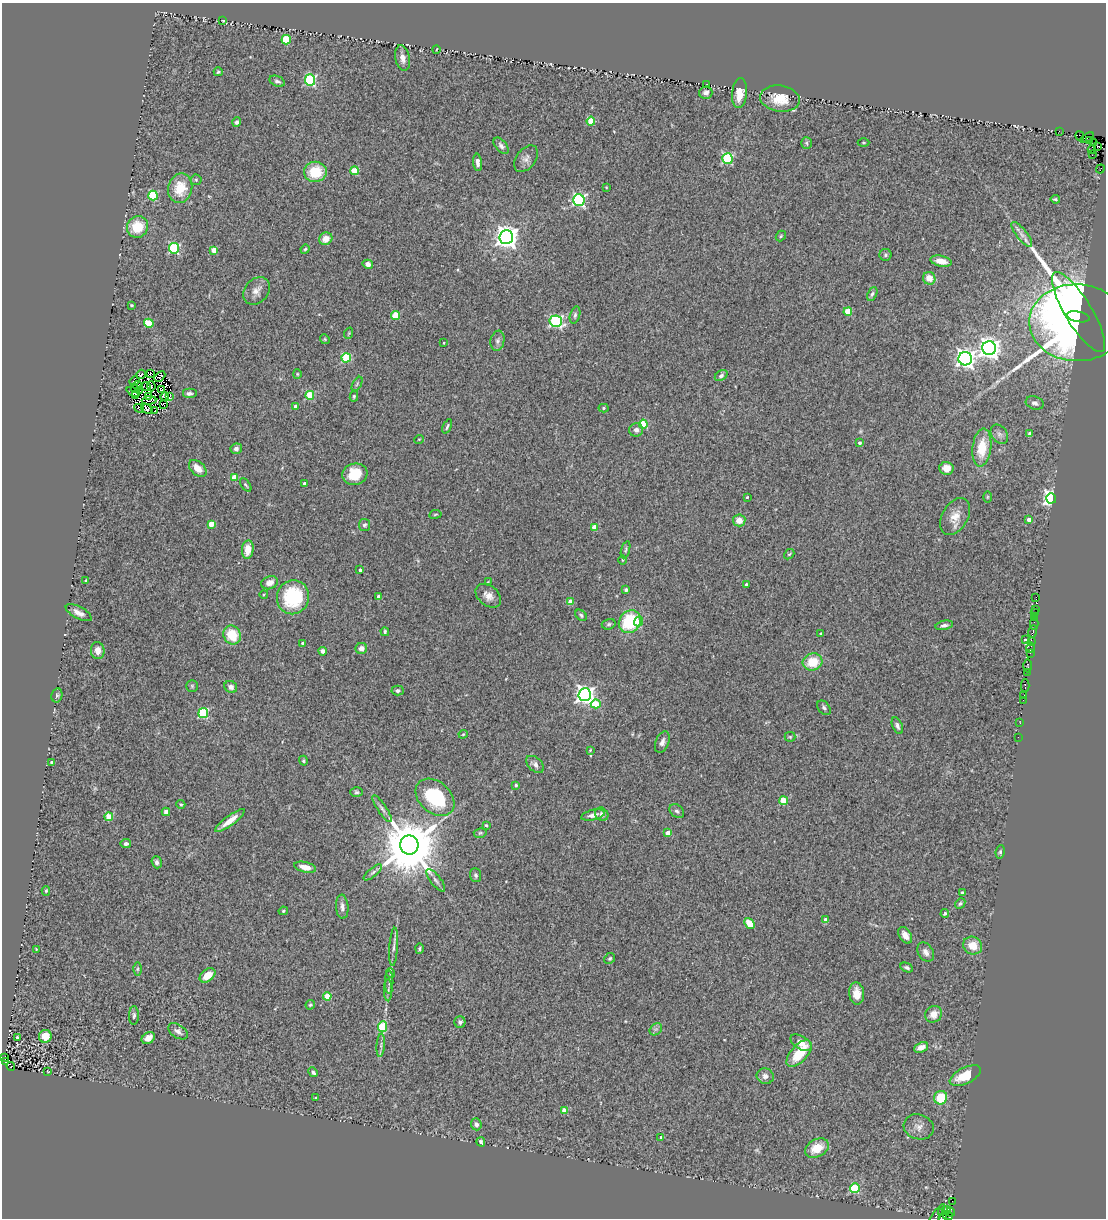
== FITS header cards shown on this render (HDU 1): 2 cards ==
NAXIS1  =                 1104
NAXIS2  =                 1216

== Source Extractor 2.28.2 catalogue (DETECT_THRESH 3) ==
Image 1104 x 1216 px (HDU 1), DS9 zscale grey, 1 PNG px = 1 image px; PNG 1108 x 1220 px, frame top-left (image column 1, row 1216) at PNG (2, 3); each listed source drawn as its Kron ellipse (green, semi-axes under 4 px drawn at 4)
Background 0.482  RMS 0.07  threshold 0.209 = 3 sigma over >= 5 px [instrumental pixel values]
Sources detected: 273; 8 with non-positive FLUX_AUTO (blend fragments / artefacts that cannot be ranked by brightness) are neither listed nor drawn; the other 265 listed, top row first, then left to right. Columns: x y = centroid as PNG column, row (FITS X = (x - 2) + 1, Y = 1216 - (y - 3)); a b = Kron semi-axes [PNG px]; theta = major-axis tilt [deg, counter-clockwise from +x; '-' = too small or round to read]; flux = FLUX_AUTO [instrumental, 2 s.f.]
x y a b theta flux
223 21 3 2 - 3.6
286 40 4 4 - 210
436 49 4 2 - 3.9
402 58 13 7 -79 30
218 72 4 4 - 6.5
310 80 5 5 - 520
277 81 8 5 -22 13
706 85 3 2 - 2.4
706 93 6 6 - 17
740 93 15 7 84 70
780 99 20 13 -8 93
591 121 4 4 - 120
237 122 5 4 - 13
1059 131 2 2 - 19
1080 136 5 2 - 29
1087 138 8 3 29 45
1090 141 3 3 - 69
863 142 6 3 0 4.6
1094 142 2 2 - 5.5
806 143 6 5 - 7.9
501 146 9 5 -50 15
1097 146 3 3 - 200
1092 150 4 2 - 230
1092 155 3 2 - 15
526 159 15 9 52 29
727 159 5 5 - 390
478 162 9 4 -85 20
1100 169 4 2 - 14
354 171 4 4 - 92
315 172 11 10 - 150
196 180 5 5 - 7.3
606 187 4 3 - 3.4
180 188 15 12 76 120
153 195 5 4 - 270
1055 199 4 3 - 7.1
579 200 6 5 - 740
137 227 11 10 - 120
1022 234 15 5 -52 24
781 236 6 4 49 6.8
506 237 7 7 - 4000
326 239 7 6 - 39
174 248 5 5 - 460
305 249 5 4 - 6.3
214 250 4 4 - 71
885 255 6 6 - 9.7
941 261 11 5 -12 44
368 264 5 4 - 26
929 278 6 6 - 51
256 291 15 11 49 37
872 294 7 4 66 10
131 305 3 3 - 6.6
848 312 4 4 - 110
1079 312 46 13 -59 3400
395 315 4 4 - 160
575 315 9 5 75 10
1078 317 11 5 -10 2000
556 321 6 6 - 720
149 323 5 4 - 150
1077 323 48 38 -1 4300
349 333 6 3 71 4.6
325 339 5 4 - 5.7
497 341 10 7 80 17
444 343 3 2 - 3.6
989 348 7 7 - 3300
346 358 4 4 - 240
965 359 7 6 - 2500
150 373 3 2 - 7.3
141 374 5 2 - 10
297 374 4 4 - 5.2
160 376 6 4 45 11
721 376 7 4 34 11
134 381 5 3 - 27
357 384 8 3 59 6
138 386 5 2 - 8.2
146 386 5 2 - 3
151 386 5 2 - 3.5
134 388 4 2 - 19
162 389 3 2 - 4.4
139 391 4 2 - 7.7
133 392 7 2 -25 5.3
189 393 7 5 0 14
310 395 4 4 - 200
135 396 4 2 - 1.3
148 396 4 2 - 4.8
170 396 4 2 - 11
354 396 5 4 - 6.9
165 397 4 2 - 7
149 400 7 3 5 9.7
1035 403 9 6 -18 17
163 404 4 3 - 8.3
296 406 4 3 - 23
139 408 5 3 - 9.1
604 408 5 4 - 8
147 409 6 3 -37 16
155 410 3 2 - 10
643 424 4 4 - 170
447 426 7 3 66 8.1
636 430 7 6 - 22
999 434 10 8 -53 21
1030 434 4 4 - 19
419 439 5 3 - 3.6
860 443 3 3 - 11
982 448 19 9 82 130
236 449 6 5 - 17
198 468 10 6 -43 45
946 468 7 6 - 49
355 474 12 10 15 120
234 477 4 4 - 73
304 484 3 3 - 15
246 485 8 3 -53 6.7
747 497 3 3 - 5
987 497 5 3 - 4.6
1051 498 5 5 - 1700
435 514 6 3 10 4.9
955 516 20 13 59 62
739 520 6 6 - 40
1029 520 4 4 - 28
211 524 4 4 - 79
364 525 6 5 - 10
594 527 4 4 - 90
248 549 9 6 83 63
626 550 9 4 74 8.7
789 554 6 4 42 6.1
623 560 5 3 - 5
360 570 3 3 - 13
86 580 3 3 - 5.6
488 582 4 3 - 3.8
270 583 8 6 20 33
746 585 4 3 - 6.9
626 590 3 3 - 7.7
264 594 4 3 - 3.9
379 596 4 3 - 31
488 596 14 10 -39 38
293 597 17 16 - 310
1036 597 2 2 - 19
570 602 4 4 - 57
1035 609 3 2 - 29
79 613 14 6 -28 30
1035 613 3 2 - 9.1
581 615 6 4 -40 9.5
1035 618 3 2 - 6.6
639 621 5 4 - 54
630 622 12 10 52 260
609 624 7 5 17 8.8
1034 624 6 2 90 73
944 625 9 4 12 15
385 632 4 3 - 8.4
1033 632 6 3 76 110
821 633 3 3 - 12
232 635 10 8 -60 130
1025 639 3 2 - 4.8
1031 642 3 2 - 24
303 643 3 3 - 12
361 648 6 5 - 32
1030 648 5 3 - 65
98 651 8 7 - 36
323 651 4 4 - 22
1030 653 4 2 - 19
813 662 10 8 16 110
1028 666 6 3 -90 35
1027 673 3 2 - 38
192 686 6 6 - 7.4
1025 686 6 2 -90 34
231 687 7 6 - 17
398 690 6 5 - 11
57 695 7 5 77 9.8
585 695 6 6 - 2300
1024 695 3 2 - 16
1023 700 2 2 - 2.6
596 704 5 4 - 140
824 708 8 5 -49 11
203 713 5 5 - 360
1020 723 3 2 - 6.3
897 726 9 5 -67 13
463 734 4 4 - 5
790 737 5 5 - 6.2
1018 737 2 2 - 4.9
662 742 11 6 69 21
590 750 4 3 - 5
303 761 5 4 - 6.6
52 763 3 3 - 26
535 764 10 6 -40 20
516 785 4 4 - 10
356 792 6 4 -1 8.6
435 797 22 15 -41 320
784 801 4 4 - 150
181 804 4 3 - 4.9
382 809 15 4 -56 18
677 811 8 6 -41 12
166 812 4 4 - 16
602 814 7 6 - 13
593 815 12 5 13 26
109 817 4 4 - 140
230 820 18 5 37 55
486 825 3 3 - 6.5
480 833 6 5 - 6.8
668 833 4 4 - 46
126 844 5 4 - 14
409 845 9 9 - 39000
1000 852 7 4 80 8.4
157 862 6 5 - 14
305 867 11 5 -14 48
373 872 11 4 40 14
475 875 7 5 -86 12
436 880 13 5 -52 18
46 891 5 4 - 7.4
962 893 3 3 - 9.4
960 903 6 4 48 7.8
342 907 12 6 -85 21
283 911 4 4 - 6.1
945 914 4 4 - 9.1
826 920 4 3 - 15
750 923 6 4 -48 93
905 935 9 6 -58 31
973 946 10 8 -27 66
394 947 19 3 86 18
36 949 2 2 - 2.8
419 949 5 3 - 6.5
926 952 10 7 -59 24
610 958 6 5 - 8.1
907 968 6 4 -25 12
137 969 6 4 89 8.5
390 973 5 3 - 4.1
208 975 9 6 38 62
389 982 11 2 90 9.3
388 990 11 2 90 9.1
857 993 11 7 -84 51
327 996 4 4 - 99
310 1005 5 4 - 6.4
934 1014 9 8 - 42
134 1015 9 5 88 12
460 1022 5 5 - 13
382 1027 5 4 - 190
656 1029 7 5 43 12
178 1031 11 6 -34 21
45 1036 6 6 - 60
17 1037 3 3 - 4.8
148 1038 7 5 34 34
801 1043 12 6 -32 51
381 1045 12 3 85 12
921 1047 7 5 23 39
799 1053 16 8 48 130
5 1057 3 2 - 430
5 1062 4 3 - 630
11 1066 4 3 - 95
48 1072 3 2 - 3.4
313 1072 5 4 - 12
765 1076 8 7 - 21
965 1076 17 8 27 120
316 1098 3 3 - 6.2
941 1098 7 6 - 140
564 1110 4 4 - 54
476 1124 6 5 - 18
919 1127 15 12 -17 38
661 1137 3 3 - 7.3
481 1142 5 3 - 10
817 1148 13 8 28 91
855 1188 5 4 - 260
952 1201 2 2 - 4.6
946 1210 4 3 - 26
942 1212 3 3 - 92
951 1212 4 3 - 18
937 1215 13 4 54 34
947 1215 5 3 - 65
942 1217 4 3 - 46
At the frame edge (FLAGS 8, measured only in part): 1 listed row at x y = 942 1217
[8 non-positive-flux detections neither listed nor drawn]